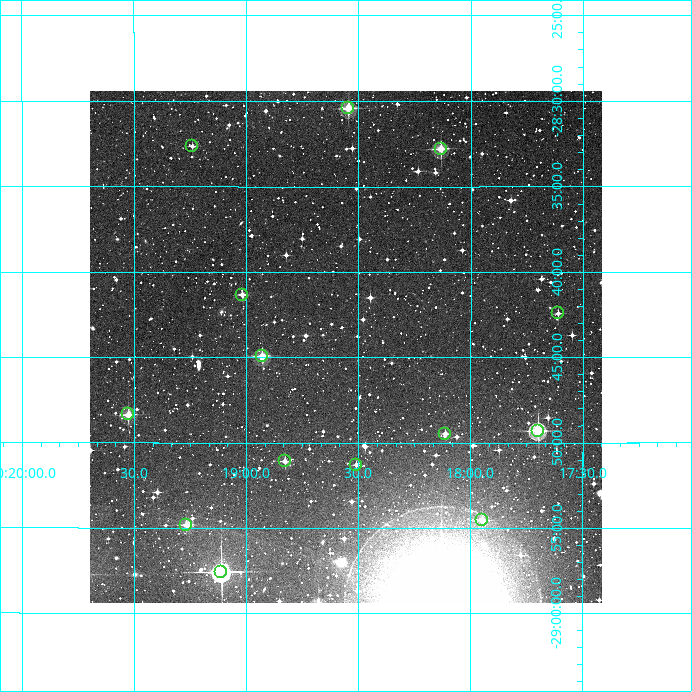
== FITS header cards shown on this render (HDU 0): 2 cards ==
NAXIS1  =                  512
NAXIS2  =                  512

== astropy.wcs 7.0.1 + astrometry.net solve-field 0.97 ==
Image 512 x 512 px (HDU 0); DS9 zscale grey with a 90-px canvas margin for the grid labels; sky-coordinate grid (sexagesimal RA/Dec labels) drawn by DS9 from the SOLVED WCS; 14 Tycho-2 reference stars matched to detected sources circled (green)
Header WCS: RA---TAN/DEC--TAN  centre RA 10:18:33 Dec -28:44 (154.64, -28.74 deg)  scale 3.52 arcsec/px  FOV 30.0' x 30.0'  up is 0 deg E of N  parity normal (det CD < 0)
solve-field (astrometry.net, Tycho-2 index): VERIFIED the header's WCS against the Tycho-2 star catalogue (verified at 2 index scales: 10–14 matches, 0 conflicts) and refined it, rather than solving blind
Solved WCS: RA---TAN-SIP/DEC--TAN-SIP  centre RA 10:18:33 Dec -28:44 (154.64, -28.74 deg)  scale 3.52 arcsec/px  FOV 30.0' x 30.0'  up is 0 deg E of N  parity normal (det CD < 0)
The solver's refit moves the header's centre by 1.1 arcsec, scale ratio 1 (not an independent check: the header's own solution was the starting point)
Tycho-2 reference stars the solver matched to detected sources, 14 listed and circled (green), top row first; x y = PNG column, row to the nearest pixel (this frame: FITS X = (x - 90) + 1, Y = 512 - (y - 91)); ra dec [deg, ICRS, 3 dp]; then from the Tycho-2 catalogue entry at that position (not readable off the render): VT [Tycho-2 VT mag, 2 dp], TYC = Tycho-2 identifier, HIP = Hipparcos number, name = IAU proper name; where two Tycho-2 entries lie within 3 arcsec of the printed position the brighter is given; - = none
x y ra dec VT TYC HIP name
348 108 154.636 -28.507 9.80 6630-1010-1 - -
192 146 154.810 -28.544 11.79 6630-1150-1 - -
441 149 154.533 -28.546 10.44 6630-942-1 - -
242 295 154.754 -28.689 11.11 6630-966-1 - -
558 313 154.403 -28.707 12.21 6630-992-1 - -
262 356 154.732 -28.749 10.05 6630-1110-1 - -
128 414 154.881 -28.806 10.41 6630-1404-1 - -
538 431 154.425 -28.822 9.13 6630-1230-1 50420 -
445 434 154.528 -28.824 12.29 6630-1178-1 - -
285 461 154.707 -28.852 11.21 6630-1278-1 - -
356 465 154.627 -28.855 11.94 6630-1418-1 - -
482 520 154.487 -28.909 11.73 6630-1635-1 - -
186 525 154.817 -28.914 11.18 6630-1287-1 - -
221 572 154.777 -28.960 8.18 6630-1385-1 - -